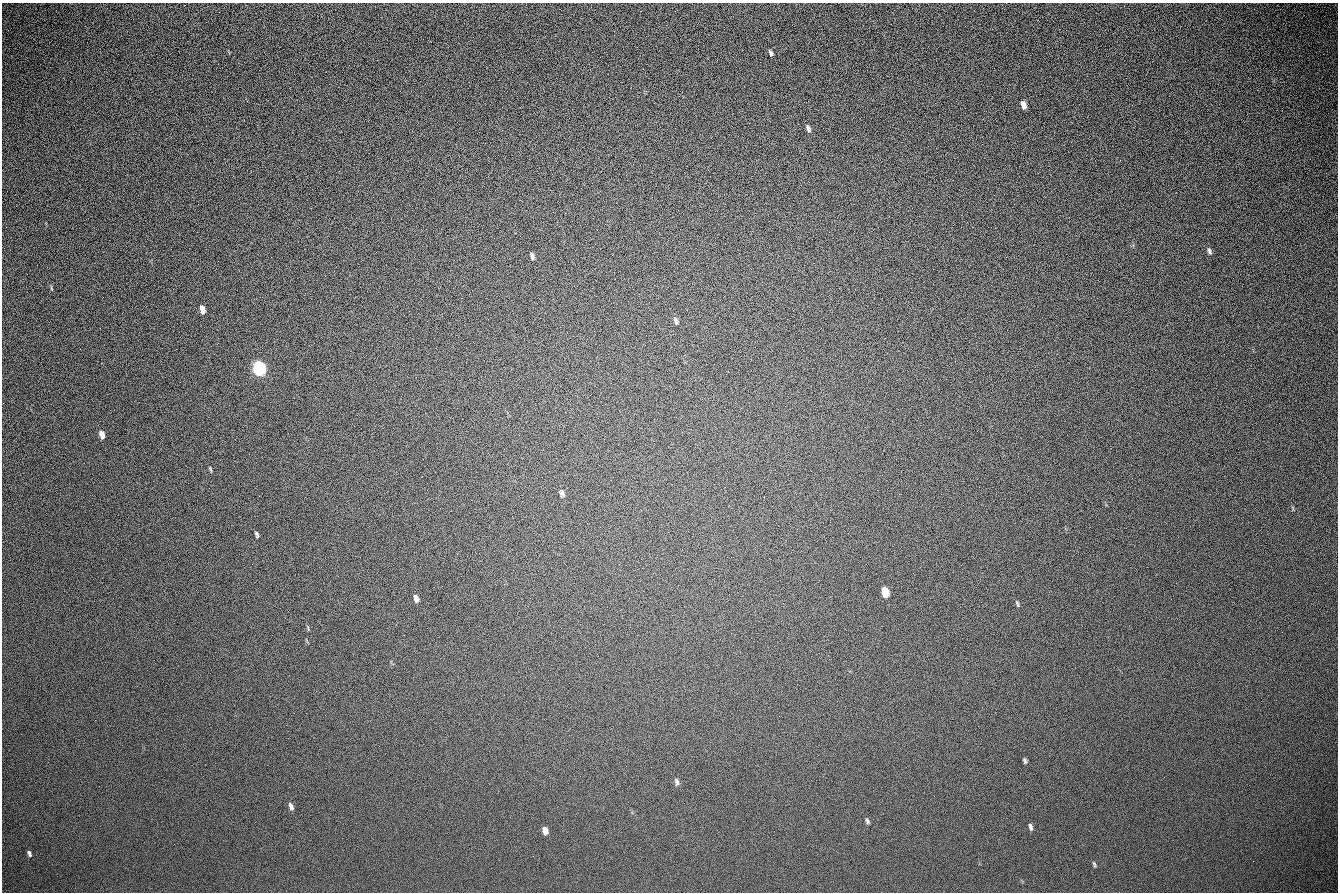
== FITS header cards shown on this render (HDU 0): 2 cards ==
NAXIS1  =                 1336 / length of data axis 1
NAXIS2  =                  890 / length of data axis 2

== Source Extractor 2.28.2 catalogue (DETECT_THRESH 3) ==
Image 1336 x 890 px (HDU 0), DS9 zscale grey, 1 PNG px = 1 image px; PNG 1340 x 894 px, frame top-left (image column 1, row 890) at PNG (2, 3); no overlay
Background 276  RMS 23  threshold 68.5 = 3 sigma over >= 5 px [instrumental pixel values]
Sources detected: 30; all 30 listed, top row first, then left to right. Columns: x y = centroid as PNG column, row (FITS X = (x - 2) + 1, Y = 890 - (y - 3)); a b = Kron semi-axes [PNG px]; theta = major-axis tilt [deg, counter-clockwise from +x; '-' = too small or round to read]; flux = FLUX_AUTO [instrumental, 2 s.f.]
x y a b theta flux
771 53 6 3 -65 3500
1023 105 7 4 -70 13000
808 128 9 5 -63 4400
1209 251 9 5 -74 3900
532 256 7 4 -82 3900
218 261 2 2 - 670
51 288 6 3 -71 1800
202 310 7 4 -76 15000
676 321 9 5 -74 3800
50 335 2 2 - 720
218 343 3 2 - 1300
259 369 8 5 -75 650000
1262 381 2 2 - 680
102 435 7 4 -73 16000
210 469 8 3 -68 1800
562 493 8 6 -66 4000
259 496 2 2 - 740
257 534 6 3 -69 3000
885 592 8 5 -75 43000
416 598 8 5 -67 5300
1017 604 8 3 -67 2300
404 635 2 2 - 900
1025 761 7 4 -73 2700
677 782 9 5 -70 3900
291 806 8 5 -68 6400
867 821 7 4 -62 2800
1030 827 7 4 -74 3900
545 830 7 5 -69 11000
29 853 7 4 -69 4200
1094 864 7 4 -76 2300